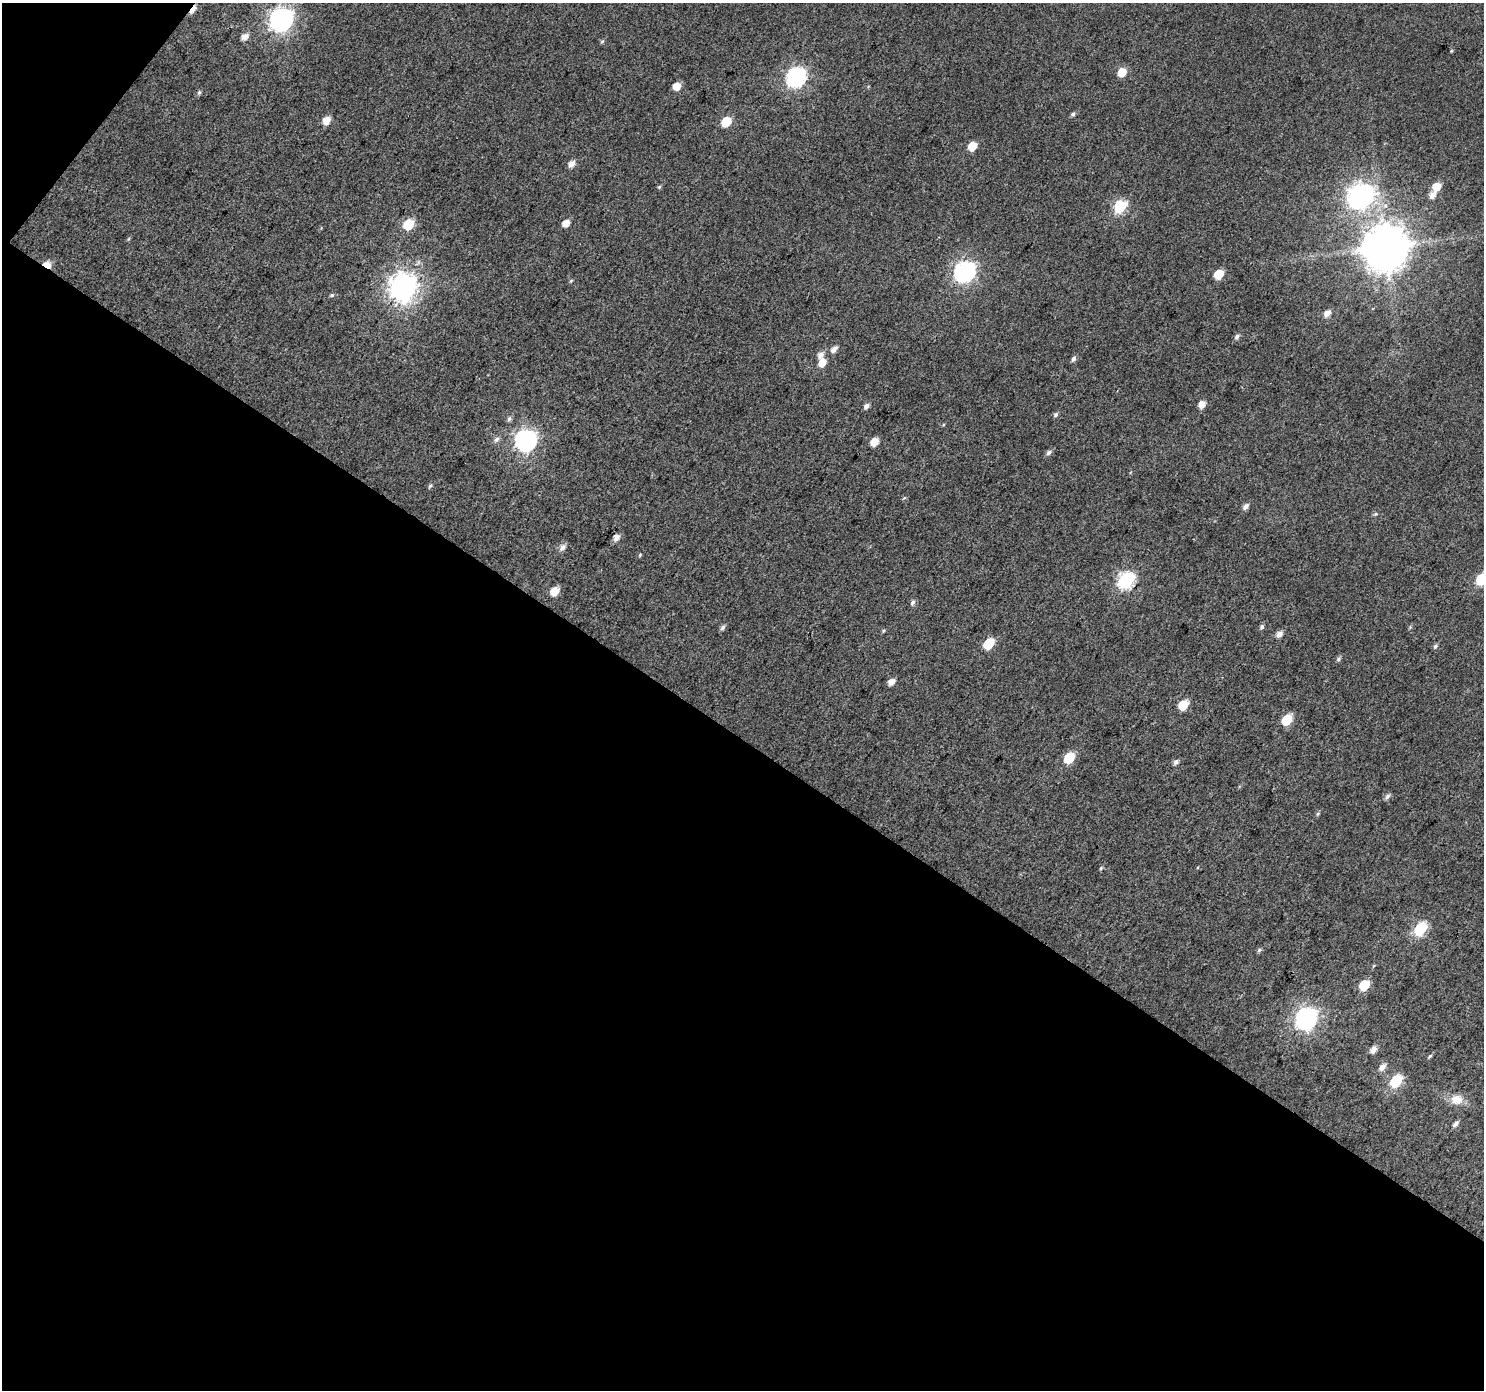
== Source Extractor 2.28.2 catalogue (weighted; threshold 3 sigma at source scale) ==
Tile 3 of 2 x 2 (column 1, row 2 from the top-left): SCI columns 3-1484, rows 116-1503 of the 2966 x 2987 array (HDU 1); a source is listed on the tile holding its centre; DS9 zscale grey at full resolution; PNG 1486 x 1392 px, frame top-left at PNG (2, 3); no overlay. Shown black and unused: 48% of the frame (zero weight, under 3 of 4 exposures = <1% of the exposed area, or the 3 px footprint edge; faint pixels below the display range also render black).
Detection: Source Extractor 2.28.2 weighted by HDU 2 'WHT'; one run over the whole footprint, this tile lists its part. Background 0.0187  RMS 0.011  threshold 0.0508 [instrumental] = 3 sigma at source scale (4.5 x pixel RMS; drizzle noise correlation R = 1.50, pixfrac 1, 0.0396/0.0396 arcsec/px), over >= 5 px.
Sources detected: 77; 1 inside a brighter object's white glare — not listed; the other 76 listed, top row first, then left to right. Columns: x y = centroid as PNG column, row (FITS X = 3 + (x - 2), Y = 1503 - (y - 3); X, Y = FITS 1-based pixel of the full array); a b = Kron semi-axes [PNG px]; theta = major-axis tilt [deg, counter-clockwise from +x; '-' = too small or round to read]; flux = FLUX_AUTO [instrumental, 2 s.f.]
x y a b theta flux
193 9 9 4 53 10
282 19 9 8 - 640
245 37 7 6 - 7.9
602 41 6 4 30 1.6
1451 51 5 3 - 1.1
1122 72 7 6 - 20
796 77 10 8 64 300
677 86 6 6 - 15
199 92 7 5 62 2
1073 114 5 5 - 2.3
326 120 7 6 - 13
726 121 7 6 - 32
972 146 6 5 - 21
571 164 7 6 - 7.1
659 187 5 5 - 1.5
1437 187 7 6 - 18
1362 195 12 10 27 620
1432 195 7 6 - 7.2
1120 206 7 6 - 99
566 223 6 5 - 11
408 224 7 6 - 46
128 239 5 3 - 1.2
1385 246 13 13 - 3800
47 265 7 5 -26 25
965 271 9 8 - 400
1218 274 6 6 - 29
403 287 10 9 - 1100
332 295 5 5 - 1.6
1327 313 7 5 41 7.7
1237 337 7 5 58 3.3
834 349 8 5 43 6.1
821 355 9 7 64 6.5
1073 359 7 5 60 3.1
822 363 7 6 - 13
1202 404 6 6 - 10
866 406 7 5 45 4.5
1056 415 6 5 - 2.5
509 419 7 6 - 2.7
496 439 8 6 46 3.8
526 440 9 8 - 470
874 442 6 6 - 15
1049 452 8 5 35 3.4
430 486 7 4 61 2
1246 507 7 5 46 5.2
1376 514 6 5 - 1.7
616 537 7 6 - 7.1
562 547 8 6 49 5.7
1481 579 7 6 - 58
1126 580 8 7 - 210
555 591 7 6 - 19
913 602 8 5 61 3
723 627 7 5 57 3.2
1262 627 7 5 63 2.6
883 631 5 3 - 1.3
1279 634 7 5 41 6.7
989 643 7 6 - 45
1435 646 6 5 - 2.3
1338 659 7 5 29 2.1
891 682 7 5 36 8.7
1183 705 7 6 - 32
1287 720 7 6 - 46
1069 758 7 6 - 42
1176 762 7 5 45 3.8
1387 796 8 6 47 3.3
1317 814 6 4 70 1.5
1101 868 6 4 48 1.5
1421 928 8 6 51 87
1259 950 6 5 - 2
1364 985 7 6 - 39
1307 1017 10 8 49 480
1373 1050 7 5 45 7.8
1430 1056 7 4 37 1.7
1382 1067 10 7 44 6.6
1396 1081 7 6 - 72
1456 1099 16 12 5 15
1456 1124 9 5 44 4
Overlapping masked pixels (flux is a lower limit): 2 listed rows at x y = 193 9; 47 265
Isophote crosses this tile's border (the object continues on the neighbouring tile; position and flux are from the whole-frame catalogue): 1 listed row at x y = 1481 579